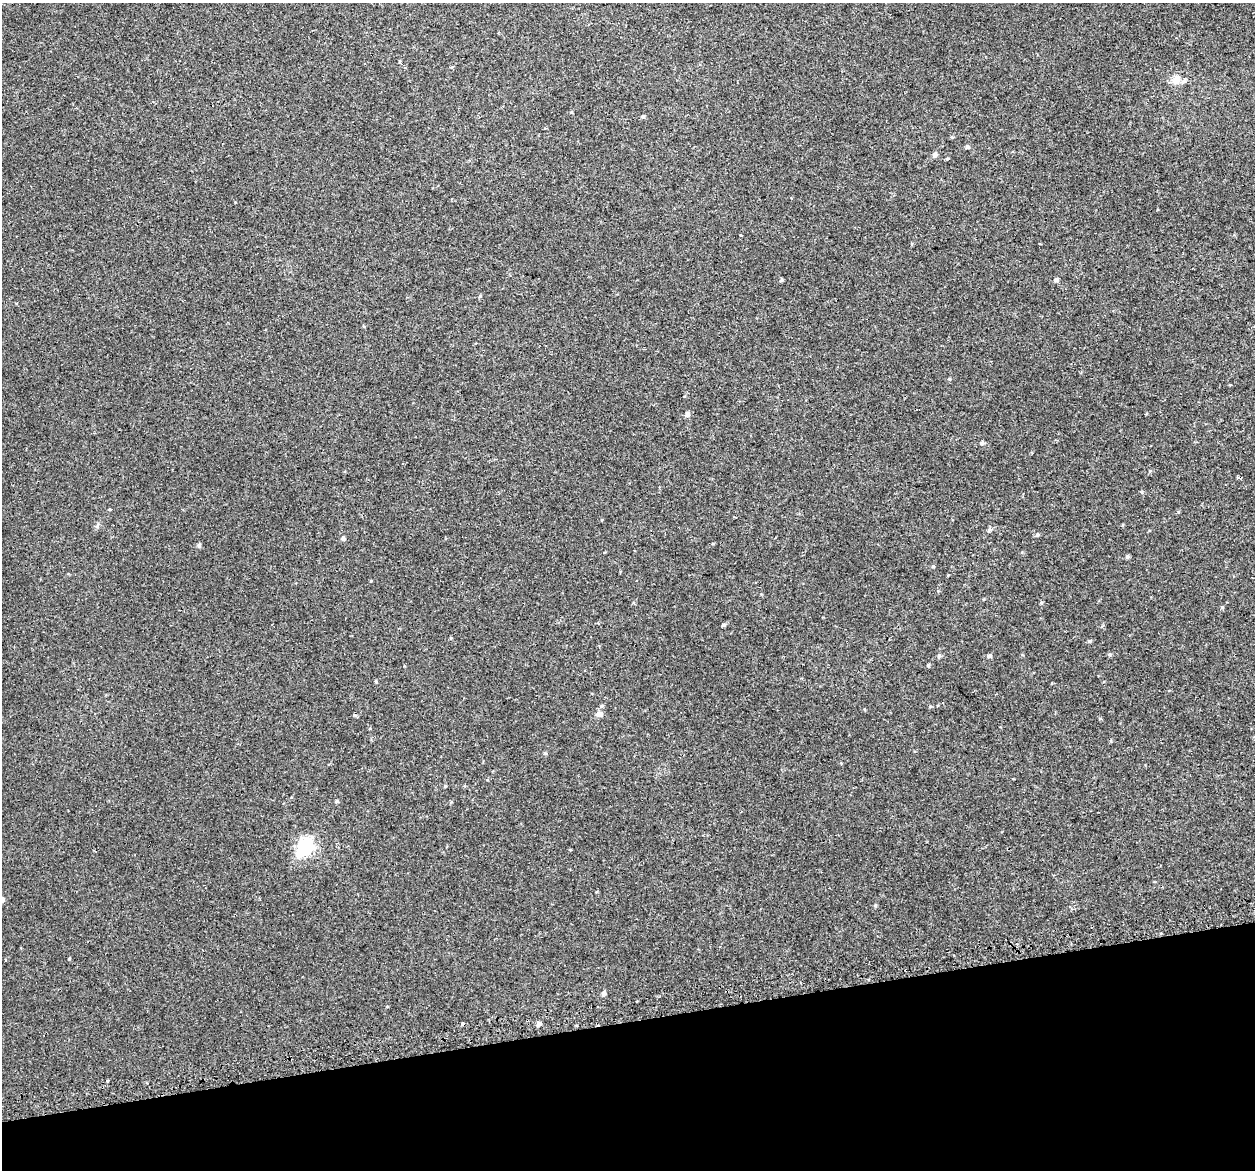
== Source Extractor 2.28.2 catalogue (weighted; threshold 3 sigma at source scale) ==
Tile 14 of 4 x 4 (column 2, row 4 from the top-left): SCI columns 1296-2548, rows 121-1288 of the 5097 x 4867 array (HDU 1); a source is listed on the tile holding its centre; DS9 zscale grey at full resolution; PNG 1257 x 1172 px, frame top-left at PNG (2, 3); no overlay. Shown black and unused: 13% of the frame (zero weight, under 2 of 3 exposures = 3% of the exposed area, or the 3 px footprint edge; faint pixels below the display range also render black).
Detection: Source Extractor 2.28.2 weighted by HDU 2 'WHT'; one run over the whole footprint, this tile lists its part. Background 0.00356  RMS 0.0041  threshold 0.0185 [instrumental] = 3 sigma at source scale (4.5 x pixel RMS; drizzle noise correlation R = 1.50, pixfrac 1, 0.0396/0.0396 arcsec/px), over >= 5 px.
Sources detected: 45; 1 inside a brighter listed object's ellipse — not listed separately; the other 44 listed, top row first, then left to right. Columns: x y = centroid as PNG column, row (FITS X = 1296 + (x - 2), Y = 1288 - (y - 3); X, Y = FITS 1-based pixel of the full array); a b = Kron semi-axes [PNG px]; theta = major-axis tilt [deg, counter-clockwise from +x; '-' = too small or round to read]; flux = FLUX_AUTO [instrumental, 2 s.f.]
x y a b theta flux
400 61 5 3 - 0.38
451 67 4 4 - 0.45
1176 80 12 11 - 3.5
643 116 5 4 - 0.55
967 147 5 5 - 0.67
935 155 6 5 - 1.1
947 159 4 4 - 0.42
741 235 3 3 - 0.55
781 280 5 4 - 0.53
1056 280 5 4 - 0.9
480 296 5 3 - 0.36
949 379 4 4 - 0.41
687 414 6 5 - 1.3
982 443 5 4 - 0.74
1150 471 5 5 - 0.44
109 509 3 3 - 0.95
989 530 6 5 - 0.89
1037 535 5 4 - 0.58
343 538 5 5 - 0.83
199 546 5 5 - 0.73
1127 557 5 5 - 0.64
933 566 5 4 - 0.42
1041 603 5 3 - 0.36
723 625 4 4 - 0.59
1090 641 6 4 21 0.58
1109 654 5 4 - 0.59
939 655 6 4 -89 0.71
989 656 5 5 - 0.87
928 665 5 4 - 0.46
376 681 5 3 - 0.39
601 706 5 3 - 0.48
599 714 10 7 -7 1.6
445 786 4 4 - 0.36
337 801 5 4 - 0.54
305 846 8 6 57 99
570 849 3 3 - 1.3
2 900 6 5 - 2
875 905 5 4 - 0.46
69 959 4 3 - 0.3
5 960 3 2 - 0.34
604 993 6 5 - 1
539 1023 5 4 - 1.3
463 1024 4 3 - 2.9
107 1081 3 3 - 0.63
Overlapping masked pixels (flux is a lower limit): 1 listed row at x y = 463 1024
Isophote crosses this tile's border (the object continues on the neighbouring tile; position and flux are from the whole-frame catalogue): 1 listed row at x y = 2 900
Unlisted compact peaks at least as high as the median listed source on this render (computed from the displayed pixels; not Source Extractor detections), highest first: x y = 1222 607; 545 753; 371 581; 354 715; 97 526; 930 706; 1142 492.